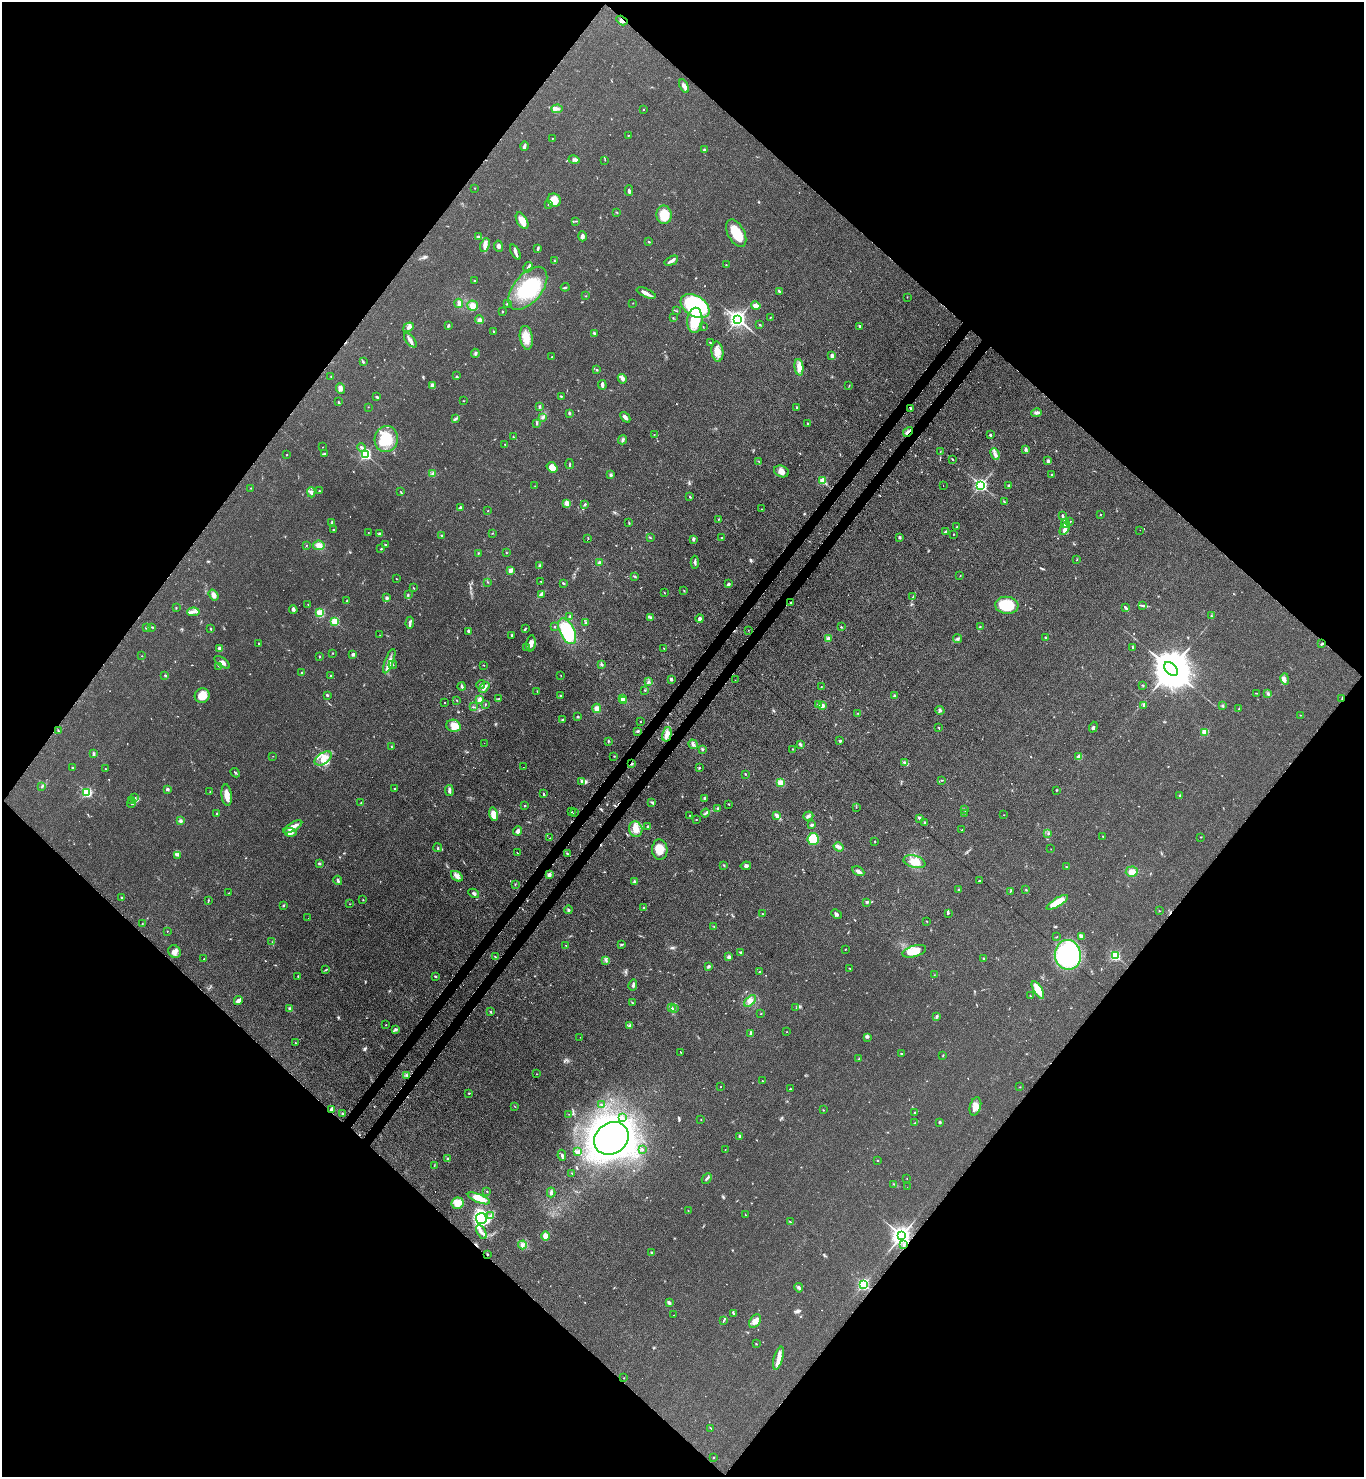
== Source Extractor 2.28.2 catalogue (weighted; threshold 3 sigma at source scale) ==
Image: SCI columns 372-5817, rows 67-5965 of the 6048 x 6031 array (HDU 1 of 3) = the unmasked area's bounding box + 8 px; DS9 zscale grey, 4 x 4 block average (1 PNG px = mean of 4 x 4 image px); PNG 1366 x 1479 px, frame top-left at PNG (2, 2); each listed source drawn as its Kron ellipse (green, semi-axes under 4 px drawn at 4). Shown black and unused: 51% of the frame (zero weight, under 3 of 4 exposures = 7% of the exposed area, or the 3 px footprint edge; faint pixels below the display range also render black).
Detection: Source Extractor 2.28.2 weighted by HDU 2 'WHT'. Background 0.0644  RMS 0.0073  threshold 0.0327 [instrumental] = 3 sigma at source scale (4.5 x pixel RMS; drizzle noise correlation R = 1.50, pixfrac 1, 0.05/0.05 arcsec/px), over >= 5 px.
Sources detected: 626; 3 inside a brighter object's white glare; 16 cosmic-ray / hot-pixel residue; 1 long thin detection or spike segment (spike, bleed or trail) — neither listed nor drawn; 11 coinciding with a brighter row at this scale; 24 inside a brighter listed object's ellipse — not listed separately; of the other 571, all 500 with FLUX_AUTO >= 1.31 (the completeness limit of this list) listed and drawn (71 fainter detections not listed), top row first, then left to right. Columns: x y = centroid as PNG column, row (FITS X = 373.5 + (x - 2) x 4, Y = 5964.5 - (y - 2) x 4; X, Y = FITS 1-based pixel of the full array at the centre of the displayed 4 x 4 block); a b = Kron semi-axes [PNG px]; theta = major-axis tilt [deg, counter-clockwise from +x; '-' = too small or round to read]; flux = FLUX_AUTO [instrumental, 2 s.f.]
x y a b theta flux
622 21 6 3 -32 14
684 86 7 3 -62 21
557 109 5 2 - 8.8
643 109 2 2 - 4.6
628 135 2 2 - 1.7
552 138 2 2 - 1.4
524 146 4 2 - 13
705 150 3 3 - 7
574 159 5 3 - 11
605 160 2 2 - 1.3
475 188 2 2 - 1.4
629 191 5 2 - 7.8
554 200 7 6 - 54
548 204 2 2 - 2.4
617 212 3 2 - 2.6
664 215 9 7 -87 100
522 221 9 5 -61 48
575 221 3 2 - 2.5
736 233 15 8 -62 92
582 236 5 4 - 12
479 237 4 2 - 11
649 242 2 2 - 3.7
485 245 7 4 67 19
498 246 5 3 - 12
538 248 3 2 - 10
515 252 8 3 -63 12
554 261 2 2 - 3.5
671 261 7 3 27 14
726 265 2 2 - 1.7
528 267 6 2 58 11
474 280 2 2 - 2.8
565 287 4 2 - 5.1
528 288 25 14 51 260
779 291 3 2 - 5.1
646 293 10 3 -23 21
586 296 2 2 - 1.7
907 297 2 2 - 1.6
458 303 5 3 - 10
633 303 2 2 - 1.6
507 304 3 2 - 5.1
473 306 5 5 - 27
695 306 16 10 -33 450
756 306 5 4 - 22
677 311 2 2 - 2.3
502 312 2 2 - 4.4
770 317 3 2 - 3.1
673 318 2 2 - 2.7
738 319 3 2 - 1800
480 320 4 3 - 11
695 320 12 8 85 130
759 325 2 2 - 2.4
448 326 3 2 - 6.6
860 326 3 2 - 7.1
408 327 5 3 - 11
703 327 2 2 - 2
493 331 2 2 - 2.7
594 333 4 2 - 6.2
526 338 12 6 -81 57
410 340 8 3 -51 16
710 342 3 2 - 2.8
717 352 10 6 -83 41
475 353 4 2 - 6
832 356 3 3 - 11
552 357 2 2 - 2.2
363 362 4 2 - 4.8
799 367 8 4 -84 29
597 370 3 2 - 3.1
331 376 2 2 - 1.8
457 376 2 2 - 1.9
622 379 5 3 - 13
432 385 3 3 - 13
602 385 5 2 - 11
849 386 2 2 - 1.9
340 388 5 4 - 15
561 396 2 2 - 4.5
377 397 3 2 - 6.1
463 401 2 2 - 2.1
338 402 3 2 - 3.1
539 406 3 2 - 6.8
368 407 2 2 - 1.5
797 408 4 2 - 6
910 408 3 2 - 3.3
569 413 3 2 - 5
1036 413 5 3 - 12
543 417 4 3 - 8.5
625 417 6 3 -48 14
456 419 4 2 - 4.7
537 423 2 2 - 2.8
807 423 2 2 - 2.3
908 432 6 2 48 10
654 434 2 2 - 1.4
990 435 2 2 - 17
513 437 2 2 - 1.9
386 439 13 11 79 110
622 440 4 2 - 5.7
505 445 2 2 - 2.4
323 447 2 2 - 1.3
361 447 4 3 - 9.4
1026 450 4 2 - 7.4
940 452 2 2 - 1.5
324 454 3 2 - 6.1
366 454 2 2 - 700
995 454 6 3 -67 14
287 455 2 2 - 4.9
952 459 3 2 - 2.7
1048 461 2 2 - 32
759 462 2 2 - 2.8
569 464 5 2 - 4
552 467 6 4 -36 48
781 471 7 5 -22 23
433 473 3 2 - 4.4
611 475 3 3 - 8.1
1052 475 2 2 - 9.2
823 481 2 2 - 200
943 485 2 2 - 3.1
981 485 2 2 - 1100
1009 485 2 2 - 12
535 486 2 2 - 1.5
251 488 2 2 - 1.7
319 491 3 2 - 2.8
400 491 2 2 - 1.6
311 492 5 3 - 11
690 497 3 2 - 4
1004 502 3 2 - 3.9
567 503 4 3 - 28
585 504 3 2 - 5.9
460 508 3 2 - 9.1
761 509 2 2 - 1.4
488 511 2 2 - 2.5
1062 515 3 2 - 4.4
1100 515 2 2 - 2.4
718 519 2 2 - 2.4
1070 522 3 2 - 2
332 523 3 2 - 3.8
629 523 2 2 - 1.8
1065 524 4 3 - 27
957 527 2 2 - 1.9
1065 529 7 4 59 19
333 530 2 2 - 9.4
1140 530 2 2 - 4.5
368 532 2 2 - 1.5
946 532 3 2 - 4.7
492 533 2 2 - 2.2
380 534 3 3 - 8.8
954 534 2 2 - 1.9
442 536 2 2 - 5.1
650 537 2 2 - 2.9
899 537 2 2 - 7.6
588 538 3 2 - 1.9
721 538 2 2 - 3.4
693 539 3 2 - 7.9
385 544 2 2 - 3.1
307 545 2 2 - 1.6
319 545 6 5 - 27
381 549 2 2 - 2.9
478 553 2 2 - 2.1
506 553 2 2 - 2.2
1077 560 2 2 - 1.8
599 562 3 2 - 5.6
695 562 6 2 -87 7.4
539 566 3 2 - 4.4
510 570 2 2 - 93
635 576 3 2 - 3.5
960 576 2 2 - 1.5
396 579 2 2 - 1.9
541 581 2 2 - 2.1
488 582 2 2 - 1.4
563 583 3 2 - 4.9
728 584 4 2 - 7.4
413 588 3 2 - 2.1
684 591 2 2 - 2.1
664 593 2 2 - 1.9
408 594 2 2 - 2
541 594 4 4 - 8.8
214 595 6 4 -56 16
913 597 2 2 - 2.4
387 598 3 3 - 9.4
347 601 4 2 - 3.8
790 603 2 2 - 10
308 604 2 2 - 1.5
1007 605 11 8 -6 170
1142 606 3 2 - 4.7
176 608 2 2 - 2.6
1125 608 4 2 - 6.8
293 610 4 3 - 8.1
193 612 6 2 4 12
320 613 2 2 - 310
570 616 3 2 - 4.8
1212 616 2 2 - 3.7
651 618 2 2 - 1.4
700 619 4 3 - 9.4
335 621 2 2 - 310
410 623 6 2 86 10
585 623 3 2 - 3.4
152 627 4 2 - 3.9
555 627 2 2 - 2.8
841 627 2 2 - 4.1
980 627 3 2 - 3.5
146 628 3 2 - 4.9
525 628 4 2 - 4.3
211 629 3 2 - 3.2
748 630 2 2 - 1.5
469 631 4 3 - 7.2
567 631 14 7 -64 250
380 635 2 2 - 2.2
512 635 2 2 - 4.1
1045 637 2 2 - 3
828 639 3 3 - 12
957 639 4 2 - 7.1
259 643 2 2 - 2.2
531 643 8 4 82 24
1321 644 3 2 - 4.2
527 647 2 2 - 2.2
1133 647 3 2 - 4.5
664 648 2 2 - 1.8
220 649 3 3 - 16
333 653 2 2 - 1.4
353 654 2 2 - 42
142 656 2 2 - 2.3
320 657 3 2 - 3.4
389 661 13 3 68 24
222 662 9 4 -36 16
601 664 3 2 - 7.5
393 665 4 2 - 4.4
483 665 2 2 - 1.6
219 666 3 2 - 3.3
1171 669 8 5 -43 20000
302 673 3 2 - 7.4
165 675 2 2 - 4.2
561 675 2 2 - 1.4
331 676 2 2 - 3.7
671 679 3 2 - 7.3
1285 679 5 3 - 9.4
735 680 2 2 - 1.4
648 681 3 2 - 5.1
481 685 4 2 - 6.8
1143 685 3 2 - 3.2
462 686 4 2 - 7.8
484 687 6 3 41 13
821 687 2 2 - 1.8
645 690 3 2 - 3.3
537 691 2 2 - 1.7
1256 693 3 2 - 2
1268 694 3 2 - 4.6
327 695 2 2 - 5.8
202 696 7 7 - 58
561 696 2 2 - 4.3
895 696 4 3 - 7.7
499 698 3 2 - 2.2
622 698 3 3 - 15
1342 698 3 2 - 3.4
457 700 2 2 - 2.6
479 700 2 2 - 33
624 700 3 2 - 5.5
445 703 2 2 - 4.2
485 704 2 2 - 2.1
818 705 2 2 - 4.1
1144 705 4 2 - 5.6
822 706 4 3 - 15
1223 706 3 2 - 3.5
473 707 3 2 - 3
597 708 5 4 - 21
1239 709 3 2 - 2
940 710 4 3 - 8
857 713 2 2 - 2
1300 715 3 2 - 2.1
578 717 2 2 - 5.3
563 719 3 2 - 6.9
640 721 2 2 - 1.8
453 726 7 6 - 52
1093 727 5 2 - 6.1
939 728 2 2 - 2.4
58 730 3 2 - 2.6
638 731 3 2 - 5.9
1205 732 2 2 - 190
667 734 7 4 76 30
608 741 3 2 - 4.3
840 741 2 2 - 7.8
484 743 2 2 - 3.9
693 744 5 3 - 11
800 745 3 2 - 4.8
391 747 2 2 - 2.5
702 749 2 2 - 3.2
793 749 3 2 - 2.2
93 754 4 2 - 6.6
273 756 2 2 - 2
614 756 2 2 - 1.9
1079 757 3 3 - 7.3
323 758 9 5 33 41
905 763 4 3 - 8.3
631 764 2 2 - 5.4
523 767 2 2 - 1.7
72 768 3 2 - 3.8
699 768 2 2 - 4.2
105 769 2 2 - 1.3
235 773 5 2 - 4
745 774 3 2 - 2.3
941 780 2 2 - 3.2
581 781 3 3 - 7.1
781 783 4 4 - 21
41 787 2 2 - 1.5
167 789 3 2 - 8.4
395 789 2 2 - 2.8
449 790 5 2 - 14
1056 790 2 2 - 2.8
87 792 2 2 - 540
210 792 2 2 - 2
544 794 3 2 - 4
227 795 11 5 -84 37
1179 795 3 2 - 3
135 798 2 2 - 2.1
705 798 2 2 - 8.8
132 801 2 2 - 4.1
652 802 2 2 - 4.9
131 803 4 3 - 6.9
361 803 2 2 - 3.8
729 804 3 2 - 2.5
525 806 2 2 - 5.5
856 807 2 2 - 1.4
718 809 3 2 - 6.6
964 809 2 2 - 2.2
572 812 2 2 - 3.1
575 812 2 2 - 2.2
705 813 4 2 - 7.1
965 813 2 2 - 1.7
217 814 3 2 - 4.4
493 814 7 4 -78 48
690 815 2 2 - 2.1
1004 815 2 2 - 1.3
777 816 3 2 - 26
808 816 5 2 - 8.4
920 818 4 2 - 10
696 820 2 2 - 2.1
180 821 4 3 - 8.8
925 822 3 2 - 5.9
812 825 3 2 - 7.6
647 826 3 2 - 3.7
293 827 10 3 30 38
636 829 8 6 -72 40
962 830 3 2 - 3.5
517 831 4 4 - 12
290 832 6 4 -6 22
1048 833 2 2 - 2.6
1103 836 2 2 - 1.9
1201 837 2 2 - 2
550 838 2 2 - 1.5
813 839 6 5 - 110
875 841 2 2 - 2.3
839 847 5 3 - 16
438 848 4 2 - 3.5
1051 849 2 2 - 1.6
660 850 10 7 -87 51
517 853 2 2 - 1.9
567 853 2 2 - 2.9
178 855 3 2 - 4
914 862 11 6 -14 45
319 864 3 2 - 6.1
724 865 3 2 - 3.2
746 866 5 3 - 9.5
1066 867 2 2 - 2.2
858 871 6 3 -28 12
1132 871 6 5 - 32
549 874 2 2 - 45
457 876 6 3 -36 15
338 880 5 2 - 7
979 881 2 2 - 5.1
634 882 3 2 - 4.6
515 884 2 2 - 2.6
959 890 2 2 - 2.3
1026 890 2 2 - 2.4
1010 892 2 2 - 1.5
229 893 3 2 - 2.6
474 893 6 2 -31 9.5
121 897 3 2 - 4.3
208 900 3 2 - 2.9
363 900 2 2 - 2.1
867 902 3 3 - 4.9
1057 902 12 4 32 100
350 904 2 2 - 1.4
283 905 3 2 - 3.8
644 908 2 2 - 3.5
569 910 4 2 - 5.5
1159 911 2 2 - 1.5
948 913 4 2 - 4.4
762 914 2 2 - 4.9
836 914 6 3 -43 8.8
308 918 2 2 - 2.8
926 921 2 2 - 1.9
142 924 2 2 - 1.5
714 926 2 2 - 1.8
167 931 2 2 - 3.1
1081 936 3 2 - 6
1057 937 2 2 - 1.7
272 942 2 2 - 1.6
566 945 2 2 - 3.3
622 945 4 2 - 4.6
845 949 2 2 - 2.2
914 951 12 5 17 70
174 952 7 6 - 21
741 952 3 2 - 5.2
1068 955 15 13 -79 570
1115 956 2 2 - 540
495 957 2 2 - 2.3
729 957 3 3 - 9.1
983 958 2 2 - 3.2
204 959 2 2 - 1.3
606 960 3 2 - 5.1
708 966 3 2 - 3.5
850 968 2 2 - 2.3
325 970 3 2 - 3.3
760 972 2 2 - 2.5
934 975 2 2 - 1.5
298 977 3 2 - 3
435 977 3 2 - 4.4
633 985 5 3 - 8.1
1038 990 10 4 -59 85
1030 996 2 2 - 2.1
238 1001 4 4 - 12
750 1001 7 3 44 18
632 1003 2 2 - 2.3
671 1007 2 2 - 2.3
675 1008 2 2 - 3.8
796 1008 2 2 - 1.5
290 1009 2 2 - 53
491 1012 2 2 - 4
761 1014 2 2 - 1.6
937 1016 2 2 - 3.5
386 1025 2 2 - 1.7
630 1026 3 2 - 4.7
395 1029 4 3 - 8.3
786 1032 2 2 - 1.5
751 1034 4 3 - 8.9
580 1037 2 2 - 1.5
867 1037 2 2 - 1.9
295 1043 3 2 - 1.8
681 1052 2 2 - 2.3
901 1054 2 2 - 4.4
943 1055 2 2 - 2.2
859 1059 2 2 - 2.3
536 1074 2 2 - 1.5
406 1075 2 2 - 2
762 1081 2 2 - 6.1
720 1087 2 2 - 1.6
1020 1087 2 2 - 1.6
790 1089 2 2 - 2.4
469 1093 2 2 - 2.6
602 1105 2 2 - 2.5
514 1106 4 2 - 2.3
975 1106 9 5 74 31
331 1109 4 2 - 9.4
823 1110 2 2 - 2.5
914 1112 2 2 - 2.7
343 1114 3 3 - 5.5
569 1114 2 2 - 1.9
622 1117 2 2 - 2.6
701 1119 2 2 - 1.4
940 1122 2 2 - 21
914 1123 2 2 - 1.8
739 1136 4 2 - 6.5
611 1138 18 15 36 2900
642 1149 3 2 - 3.5
725 1149 2 2 - 1.7
577 1151 4 3 - 8.1
562 1155 5 2 - 9.4
448 1159 3 2 - 3.1
877 1161 2 2 - 2.8
434 1166 2 2 - 1.5
572 1173 2 2 - 2.3
707 1178 5 2 - 7.6
907 1178 2 2 - 1.8
894 1184 2 2 - 1.9
907 1187 2 2 - 1.4
487 1191 2 2 - 4.9
551 1192 5 3 - 9.1
479 1198 12 4 -21 59
458 1203 6 6 - 30
688 1210 2 2 - 1.8
745 1215 2 2 - 1.8
491 1216 4 3 - 9
481 1218 5 5 - 260
790 1222 4 2 - 3.5
481 1232 7 3 -60 16
545 1236 4 4 - 24
902 1236 3 3 - 3000
522 1245 4 4 - 12
904 1245 2 2 - 3.1
652 1253 3 2 - 8.5
487 1254 2 2 - 3.5
864 1284 2 2 - 760
799 1288 4 3 - 8.5
669 1303 4 2 - 10
734 1313 2 2 - 2
673 1315 2 2 - 3.9
723 1321 2 2 - 2.8
755 1321 7 5 55 25
756 1344 2 2 - 2.5
778 1358 12 4 74 29
624 1378 2 2 - 1.4
711 1428 2 2 - 2.4
713 1458 2 2 - 2.6
Overlapping masked pixels (flux is a lower limit): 8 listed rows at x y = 622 21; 908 432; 790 603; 1342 698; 631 764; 331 1109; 902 1236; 487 1254
Diffuse or blended objects may show on this block-average render without a row.